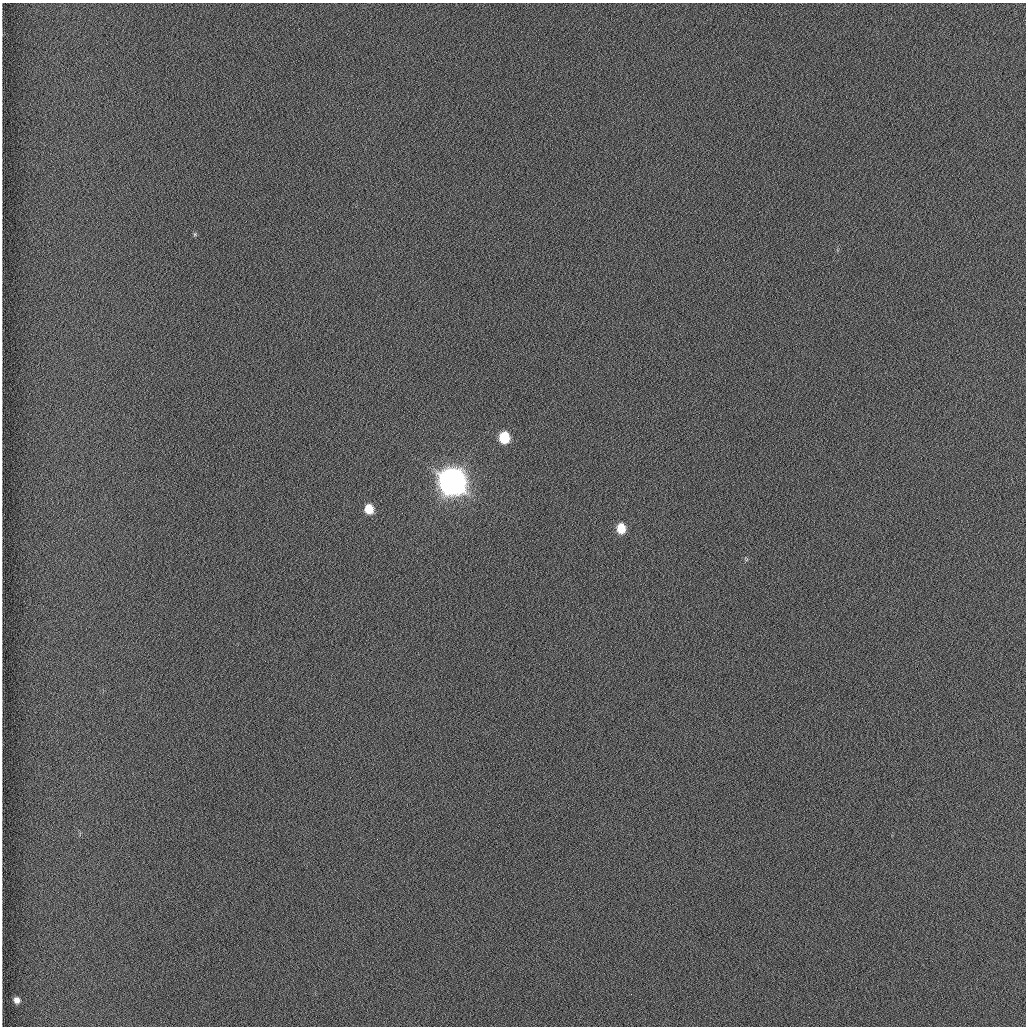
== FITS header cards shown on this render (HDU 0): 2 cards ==
NAXIS1  =                 1024 /fastest changing axis
NAXIS2  =                 1024 /next to fastest changing axis

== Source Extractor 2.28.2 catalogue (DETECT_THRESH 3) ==
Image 1024 x 1024 px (HDU 0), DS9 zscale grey, 1 PNG px = 1 image px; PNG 1028 x 1028 px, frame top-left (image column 1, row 1024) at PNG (2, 3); no overlay
Background 1260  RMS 6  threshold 18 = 3 sigma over >= 5 px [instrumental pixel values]
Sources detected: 7; all 7 listed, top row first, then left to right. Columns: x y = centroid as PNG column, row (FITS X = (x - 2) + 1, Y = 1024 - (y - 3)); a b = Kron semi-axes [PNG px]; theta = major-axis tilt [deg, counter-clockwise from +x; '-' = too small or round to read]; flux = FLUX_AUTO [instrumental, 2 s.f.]
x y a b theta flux
195 234 6 4 72 4.6e+02
504 437 8 7 - 2.0e+04
452 482 10 9 - 1.0e+06
369 509 7 7 - 8.7e+03
621 528 9 7 -86 9.4e+03
746 559 7 4 -53 6.2e+02
17 1000 6 5 - 2.2e+03